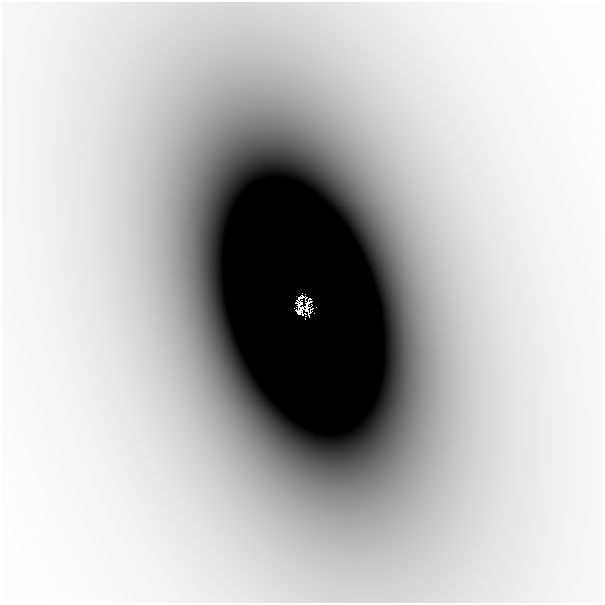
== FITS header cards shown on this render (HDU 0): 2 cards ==
NAXIS1  =                  601
NAXIS2  =                  601

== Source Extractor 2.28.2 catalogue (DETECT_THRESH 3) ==
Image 601 x 601 px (HDU 0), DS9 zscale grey, 1 PNG px = 1 image px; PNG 605 x 605 px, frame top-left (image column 1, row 601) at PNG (2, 2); no overlay
Background -7.16e-05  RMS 1.4e-05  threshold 4.20e-05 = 3 sigma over >= 5 px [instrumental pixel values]
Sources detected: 4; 3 with non-positive FLUX_AUTO (blend fragments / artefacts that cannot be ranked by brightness) are not listed; the other 1 listed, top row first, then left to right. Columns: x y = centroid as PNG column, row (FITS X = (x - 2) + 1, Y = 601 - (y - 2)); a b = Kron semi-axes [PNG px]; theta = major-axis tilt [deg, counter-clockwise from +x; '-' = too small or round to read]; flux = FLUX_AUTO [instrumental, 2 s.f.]
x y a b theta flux
300 303 6 5 - 0.031
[3 non-positive-flux detections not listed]